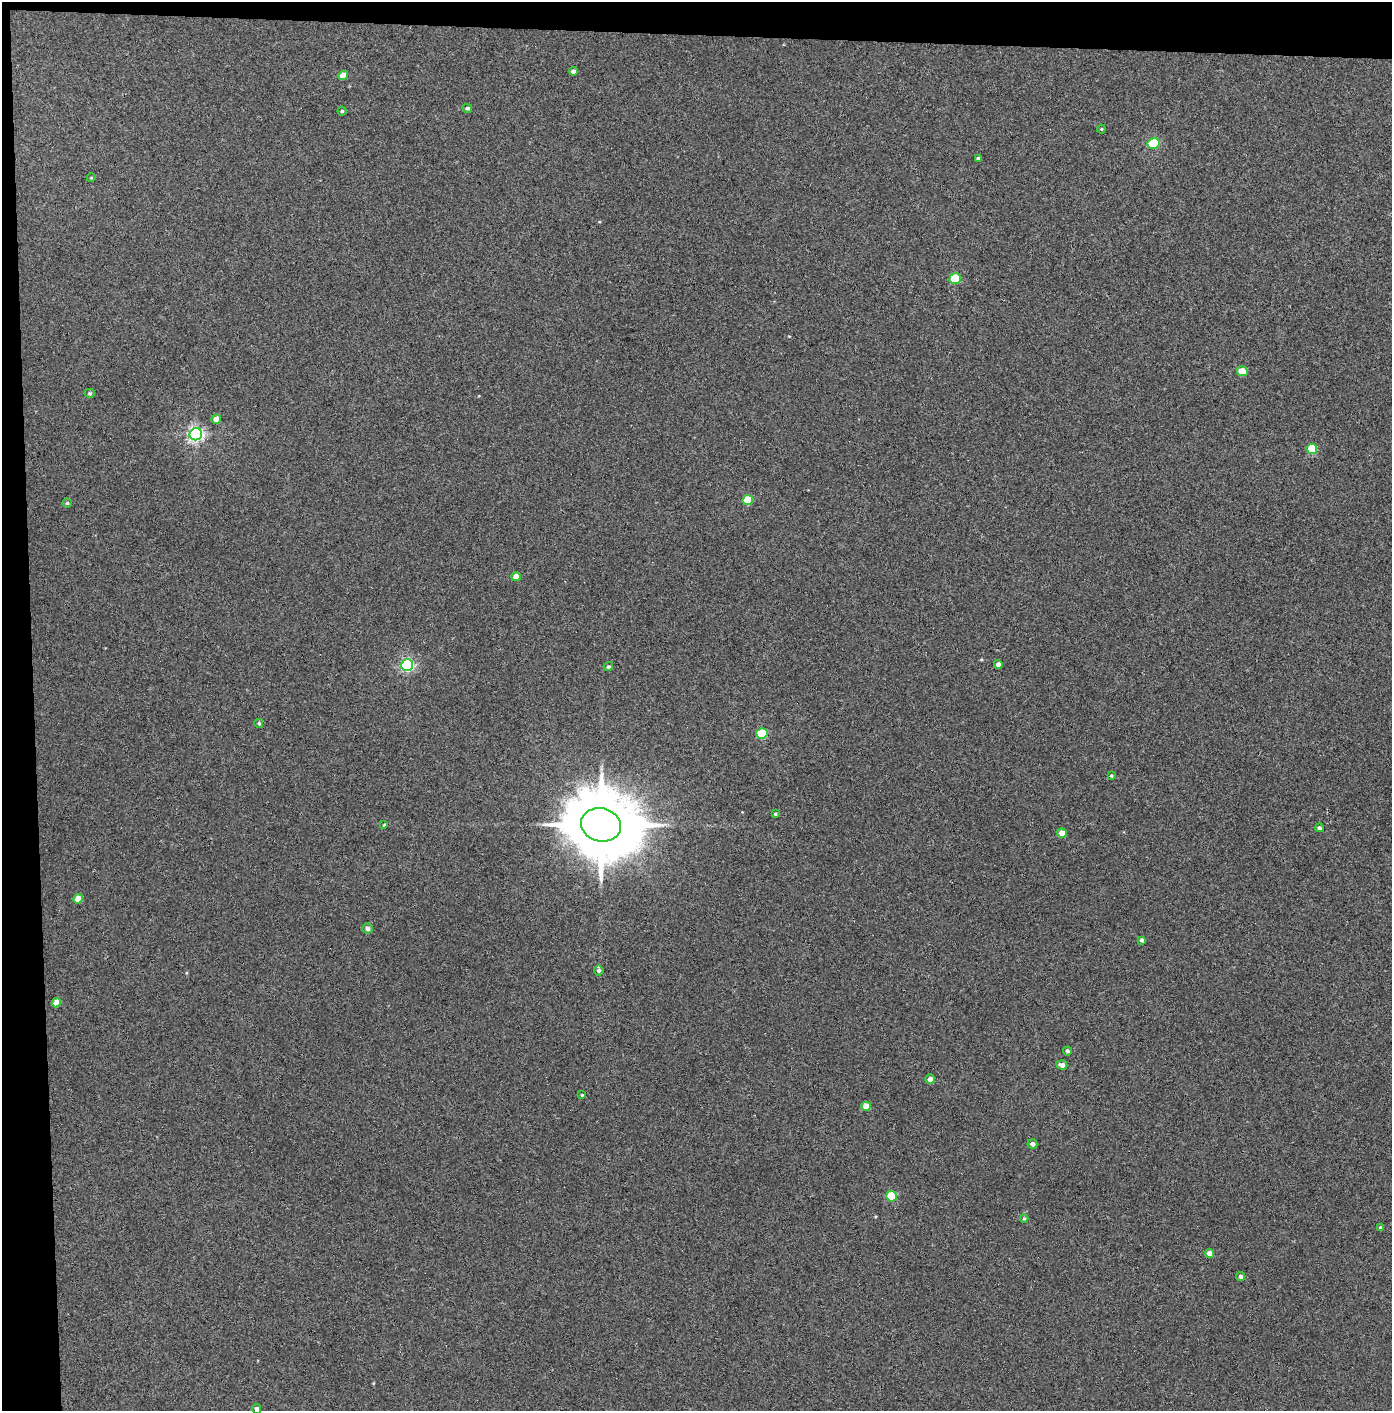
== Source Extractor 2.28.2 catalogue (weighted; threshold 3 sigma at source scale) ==
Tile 1 of 3 x 3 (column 1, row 1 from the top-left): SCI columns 75-1464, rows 2821-4229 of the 4317 x 4236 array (HDU 1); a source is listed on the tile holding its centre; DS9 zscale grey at full resolution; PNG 1394 x 1413 px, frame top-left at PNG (2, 2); each listed source drawn as its Kron ellipse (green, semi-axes under 4 px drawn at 4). Shown black and unused: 5% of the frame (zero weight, under 3 of 4 exposures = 6% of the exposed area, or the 3 px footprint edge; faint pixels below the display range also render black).
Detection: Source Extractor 2.28.2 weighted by HDU 2 'WHT'; one run over the whole footprint, this tile lists its part. Background 0.081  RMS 0.0062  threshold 0.0279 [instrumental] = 3 sigma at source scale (4.5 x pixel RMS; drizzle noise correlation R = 1.50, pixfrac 1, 0.05/0.05 arcsec/px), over >= 5 px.
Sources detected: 45; all 45 listed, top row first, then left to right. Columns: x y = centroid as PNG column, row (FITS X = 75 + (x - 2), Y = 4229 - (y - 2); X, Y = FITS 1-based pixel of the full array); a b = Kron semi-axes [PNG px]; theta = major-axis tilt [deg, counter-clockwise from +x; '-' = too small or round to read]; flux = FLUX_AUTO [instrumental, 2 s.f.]
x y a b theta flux
573 71 4 4 - 1.9
343 75 5 4 - 6.8
467 108 4 4 - 1.4
342 111 4 4 - 0.83
1101 129 4 4 - 0.59
1154 143 6 5 - 38
978 158 4 4 - 1.3
91 178 4 3 - 0.49
955 279 6 5 - 27
1242 371 5 5 - 9.8
90 393 5 4 - 0.89
216 419 5 4 - 4
196 434 6 6 - 190
1312 449 5 5 - 19
748 500 5 5 - 20
67 503 4 4 - 0.72
516 577 5 4 - 5.6
998 664 4 4 - 2.8
407 665 6 6 - 100
608 667 5 4 - 0.95
259 723 4 4 - 0.91
762 734 5 5 - 39
1111 776 4 3 - 0.76
775 814 4 4 - 0.79
384 825 4 3 - 0.63
601 825 20 16 -13 6500
1319 828 4 4 - 1.3
1062 833 5 4 - 5.2
78 899 5 4 - 8.7
367 928 5 5 - 2.2
1142 940 4 4 - 1.5
599 971 5 5 - 1.3
56 1003 5 4 - 6.9
1067 1051 4 4 - 1.4
1062 1065 5 4 - 3
930 1079 4 4 - 3
582 1095 3 3 - 0.68
866 1106 4 4 - 7.8
1032 1144 5 4 - 2.3
892 1196 5 5 - 28
1024 1218 4 4 - 0.73
1381 1228 4 4 - 1.1
1210 1254 4 4 - 5.3
1241 1277 4 4 - 1.9
256 1409 5 4 - 1.9
Isophote crosses this tile's border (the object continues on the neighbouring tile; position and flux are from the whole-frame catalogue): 1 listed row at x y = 256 1409